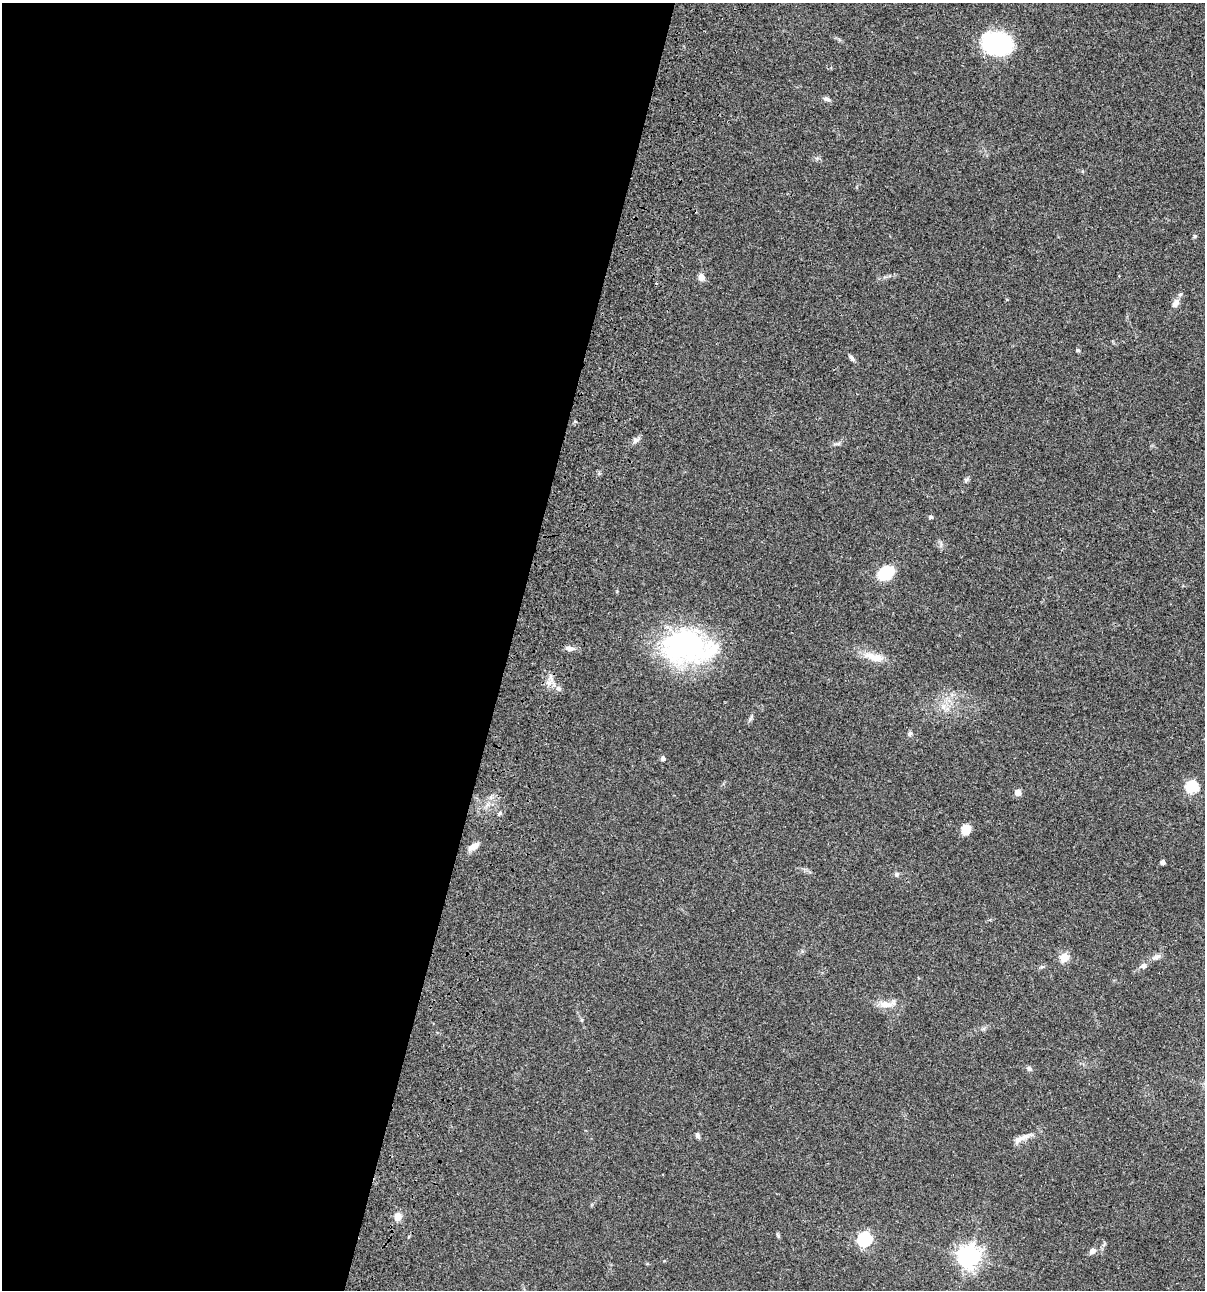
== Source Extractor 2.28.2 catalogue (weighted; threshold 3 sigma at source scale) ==
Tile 5 of 4 x 4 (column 1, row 2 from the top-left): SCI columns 234-1436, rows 2696-3983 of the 5403 x 5389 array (HDU 1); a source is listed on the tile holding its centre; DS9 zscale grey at full resolution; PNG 1207 x 1292 px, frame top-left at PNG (2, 3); no overlay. Shown black and unused: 42% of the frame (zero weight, under 3 of 4 exposures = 9% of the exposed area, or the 3 px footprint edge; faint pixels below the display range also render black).
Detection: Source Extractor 2.28.2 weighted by HDU 2 'WHT'; one run over the whole footprint, this tile lists its part. Background 0.0471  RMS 0.0055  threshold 0.0247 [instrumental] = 3 sigma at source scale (4.5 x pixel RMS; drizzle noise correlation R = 1.50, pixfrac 1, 0.05/0.05 arcsec/px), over >= 5 px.
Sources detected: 35; all 35 listed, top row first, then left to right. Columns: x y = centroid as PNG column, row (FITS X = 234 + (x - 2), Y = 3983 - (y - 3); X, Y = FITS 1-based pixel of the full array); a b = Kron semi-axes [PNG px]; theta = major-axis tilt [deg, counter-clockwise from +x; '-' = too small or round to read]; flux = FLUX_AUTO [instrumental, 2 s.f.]
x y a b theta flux
997 43 28 21 -14 53
827 99 9 5 -14 1.5
1195 236 5 5 - 0.68
701 277 10 8 -78 2.4
1176 303 13 8 58 2.9
1078 350 5 4 - 0.7
852 358 9 5 -54 1.3
838 444 7 4 19 0.94
966 480 6 6 - 0.92
930 517 4 4 - 1.3
885 573 12 9 35 26
687 647 63 38 -4 90
569 648 12 6 -10 2.5
874 657 30 9 -16 7.8
558 689 6 5 - 1.1
910 733 6 5 - 1
663 758 5 4 - 1.6
1192 787 6 6 - 44
1018 792 5 5 - 6.9
500 813 6 4 59 0.84
966 829 10 8 77 7.2
474 846 14 6 33 3.6
1162 862 4 4 - 2
896 874 6 5 - 0.89
1064 957 5 5 - 16
1157 957 10 6 22 1.7
1144 966 9 7 22 2
886 1004 21 9 -3 5.6
1029 1069 7 5 -20 1.3
697 1135 7 5 -79 1.3
1019 1139 19 7 26 3.8
398 1217 9 7 74 4.1
864 1239 6 6 - 79
1092 1251 8 6 39 2.5
969 1256 8 7 - 350
Unlisted compact peaks at least as high as the median listed source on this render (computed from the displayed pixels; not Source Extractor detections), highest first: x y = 635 440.